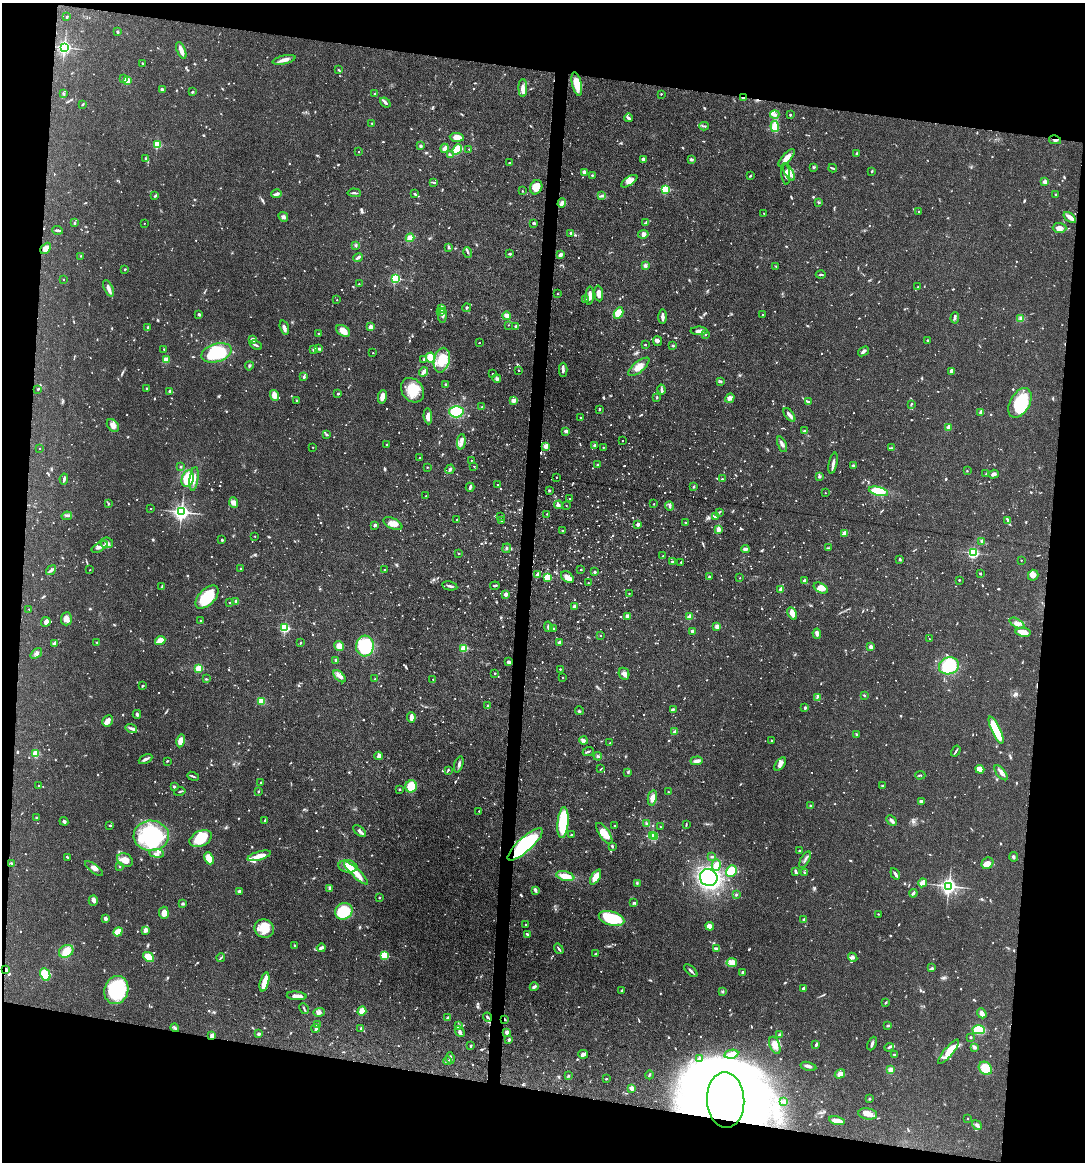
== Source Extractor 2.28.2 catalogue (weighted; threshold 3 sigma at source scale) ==
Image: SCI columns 222-4553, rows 1-4637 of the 4662 x 4637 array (HDU 1 of 3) = the unmasked area's bounding box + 8 px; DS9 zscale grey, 4 x 4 block average (1 PNG px = mean of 4 x 4 image px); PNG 1087 x 1164 px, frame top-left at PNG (2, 3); each listed source drawn as its Kron ellipse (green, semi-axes under 4 px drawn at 4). Shown black and unused: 19% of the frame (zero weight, under 3 of 6 exposures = <1% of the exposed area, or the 3 px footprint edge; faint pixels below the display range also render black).
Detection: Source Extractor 2.28.2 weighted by HDU 2 'WHT'. Background 0.0934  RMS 0.0049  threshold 0.0202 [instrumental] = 3 sigma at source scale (4.09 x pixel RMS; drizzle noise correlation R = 1.36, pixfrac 0.8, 0.05/0.05 arcsec/px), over >= 5 px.
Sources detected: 1659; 24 too faint to see at this stretch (4 x 4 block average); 28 inside a brighter object's white glare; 8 cosmic-ray / hot-pixel residue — neither listed nor drawn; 30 coinciding with a brighter row at this scale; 63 inside a brighter listed object's ellipse — not listed separately; of the other 1506, all 500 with FLUX_AUTO >= 2.38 (the completeness limit of this list) listed and drawn (1006 fainter detections not listed), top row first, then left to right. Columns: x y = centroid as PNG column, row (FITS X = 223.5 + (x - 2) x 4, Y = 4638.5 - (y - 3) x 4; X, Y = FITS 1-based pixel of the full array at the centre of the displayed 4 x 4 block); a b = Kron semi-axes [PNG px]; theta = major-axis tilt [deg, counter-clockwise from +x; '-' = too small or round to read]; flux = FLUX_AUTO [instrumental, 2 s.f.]
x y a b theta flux
67 17 3 2 - 3.4
117 32 2 2 - 5.1
64 47 2 2 - 750
181 50 9 2 -68 24
284 60 12 3 12 18
142 63 3 2 - 3.4
339 70 3 2 - 2.6
124 78 3 2 - 3.3
127 80 2 2 - 120
577 84 12 5 -77 46
523 88 9 3 -90 14
162 89 3 2 - 5
192 92 2 2 - 4.1
64 94 3 2 - 3.1
375 94 2 2 - 8.9
661 94 2 2 - 4.5
743 98 4 2 - 2.7
385 102 6 3 -39 6.6
83 104 3 2 - 2.6
775 115 4 3 - 7.4
790 115 2 2 - 4
628 118 4 2 - 6.1
372 123 2 2 - 4.8
704 126 5 2 - 3.6
775 126 5 3 - 63
457 137 7 4 -3 26
1055 140 6 3 -12 7.9
157 144 2 2 - 190
421 146 2 2 - 21
444 148 4 3 - 15
457 149 5 3 - 92
469 149 2 2 - 2.5
359 152 2 2 - 3
856 153 2 2 - 3.4
450 155 3 2 - 2.5
787 158 11 4 48 20
145 159 4 2 - 3.8
643 159 2 2 - 12
691 159 4 3 - 5.1
510 163 3 2 - 5.1
814 167 3 2 - 2.5
833 168 4 2 - 3.1
872 171 2 2 - 3.6
585 172 3 2 - 15
789 172 9 4 -61 18
786 174 11 4 -84 14
592 175 4 2 - 2.7
750 176 3 2 - 3.1
629 181 9 4 33 16
433 182 4 2 - 2.7
1045 182 2 2 - 50
536 187 7 5 65 32
665 189 2 2 - 260
522 191 2 2 - 2.4
354 193 7 2 -5 5.3
277 194 5 2 - 10
415 194 3 2 - 2.7
1055 194 2 2 - 4.6
155 196 3 2 - 4.4
602 196 2 2 - 3
562 203 5 3 - 9.2
819 203 3 2 - 2.7
919 212 2 2 - 5
764 213 2 2 - 3.7
283 217 5 4 - 7.1
1070 217 7 4 -37 14
74 223 2 2 - 13
144 223 2 2 - 2.5
534 223 2 2 - 5.8
646 223 4 3 - 4.3
1060 228 7 5 -1 13
57 230 5 2 - 6.3
570 233 3 2 - 4.1
643 234 5 4 - 8.1
410 238 4 4 - 22
356 245 3 2 - 2.8
449 247 3 2 - 3.9
46 248 6 4 49 25
468 252 5 2 - 3.7
510 254 3 2 - 4.2
560 255 3 3 - 11
81 256 2 2 - 3.9
358 257 5 2 - 7.5
645 265 3 3 - 5.6
776 266 3 2 - 2.4
125 269 2 2 - 6.9
821 274 5 2 - 3.2
63 279 2 2 - 3.4
395 279 2 2 - 340
359 284 2 2 - 2.5
918 287 2 2 - 5
108 288 9 3 -66 12
599 293 8 4 -85 17
557 294 2 2 - 3.1
590 296 9 3 85 20
337 300 2 2 - 3.3
586 300 3 2 - 3
442 308 4 2 - 4.7
467 308 4 2 - 2.7
441 311 3 2 - 3.6
619 313 6 4 60 64
199 314 3 2 - 3.9
762 315 2 2 - 3.9
442 316 7 3 83 8.3
506 316 4 3 - 12
662 317 7 2 -90 12
955 318 5 3 - 5.7
1021 318 3 3 - 5.7
508 325 2 2 - 2.6
515 326 2 2 - 3.5
148 327 2 2 - 4.2
370 327 2 2 - 47
284 328 7 2 -74 11
343 331 7 5 -32 28
699 331 8 3 -1 11
319 334 3 2 - 2.9
705 334 4 2 - 2.6
253 340 3 3 - 10
928 340 3 2 - 2.9
657 341 5 3 - 5.5
479 343 2 2 - 2.5
256 345 6 2 -26 5.5
645 345 2 2 - 5.2
673 346 2 2 - 14
319 348 3 2 - 3.6
164 349 2 2 - 2.4
314 349 3 3 - 11
863 351 6 2 39 10
216 353 15 9 17 180
373 353 2 2 - 2.5
430 358 5 4 - 47
423 359 3 2 - 3.9
166 360 3 3 - 28
442 360 12 8 76 56
249 366 4 2 - 4
639 367 13 5 39 27
519 370 2 2 - 5.6
563 370 7 3 89 6.4
951 371 4 3 - 9.8
424 372 5 2 - 11
492 374 2 2 - 3.7
304 376 3 2 - 3.5
497 378 4 3 - 5
720 381 4 2 - 3.5
446 384 2 2 - 14
38 389 2 2 - 3.6
147 389 3 2 - 3.6
661 389 5 2 - 4.2
412 390 13 10 -53 66
169 391 3 2 - 3.7
338 394 2 2 - 10
274 395 5 4 - 18
382 397 7 3 77 24
657 397 3 2 - 2.6
730 398 5 4 - 13
514 400 4 3 - 9
297 401 2 2 - 8.8
808 402 3 2 - 3.1
1020 403 16 10 61 150
911 404 3 2 - 2.7
482 407 3 2 - 2.5
599 409 3 2 - 2.5
456 412 7 5 -1 76
981 412 2 2 - 36
789 415 8 3 -53 12
428 416 8 3 -84 17
580 418 2 2 - 2.8
113 425 7 5 -48 13
948 427 4 2 - 14
566 431 2 2 - 31
804 431 3 2 - 3.6
326 435 3 2 - 3.7
623 441 2 2 - 2.8
461 442 8 3 85 11
387 444 2 2 - 2.4
782 444 8 3 -66 8.7
595 445 4 3 - 4.9
546 446 2 2 - 70
313 447 2 2 - 2.9
603 447 2 2 - 3.5
892 448 4 2 - 3.7
40 449 2 2 - 3.3
420 458 2 2 - 6.5
471 460 2 2 - 3.1
833 463 11 2 77 12
598 465 2 2 - 9.5
853 465 2 2 - 3.2
474 466 2 2 - 2.4
181 467 2 2 - 3.5
427 467 2 2 - 3.9
450 469 5 3 - 5.2
967 471 2 2 - 2.6
986 474 2 2 - 2.4
994 474 5 3 - 7.4
556 477 2 2 - 4.4
819 477 3 3 - 3.7
64 479 5 2 - 6.2
188 479 8 6 73 84
194 479 12 3 82 15
722 479 2 2 - 2.8
497 485 2 2 - 3.9
470 487 4 2 - 9.4
694 487 3 2 - 3.7
549 490 2 2 - 3
878 491 10 4 -14 93
825 493 2 2 - 2.4
426 496 2 2 - 3.4
569 498 2 2 - 4.5
234 503 5 4 - 13
108 504 3 2 - 2.4
654 504 2 2 - 4
558 505 4 4 - 7.1
566 505 2 2 - 2.5
669 506 4 2 - 4.8
150 508 2 2 - 2.8
181 512 3 3 - 1200
719 512 3 2 - 3.6
547 514 2 2 - 2.5
67 516 5 2 - 4.9
501 517 2 2 - 2.5
715 517 2 2 - 8.2
456 520 2 2 - 4.1
501 520 2 2 - 2.9
1008 520 4 2 - 9.1
685 523 2 2 - 7
393 524 10 5 -25 21
638 524 2 2 - 28
375 525 2 2 - 8.1
718 530 3 3 - 16
562 531 2 2 - 3.2
844 533 2 2 - 47
255 536 2 2 - 3.3
222 540 2 2 - 12
981 541 3 2 - 3.1
107 543 6 5 - 12
100 547 9 3 30 11
506 548 5 2 - 3.5
829 548 3 2 - 2.8
745 549 4 2 - 9.1
459 553 2 2 - 3.2
973 553 2 2 - 450
663 556 2 2 - 3.4
900 559 3 2 - 3.4
1021 560 2 2 - 3.2
672 562 2 2 - 7.2
681 562 2 2 - 5
240 568 2 2 - 4.2
581 569 2 2 - 4.3
51 570 5 2 - 8.1
90 570 2 2 - 3.1
384 570 2 2 - 3.8
595 572 2 2 - 13
980 573 2 2 - 4.7
537 575 2 2 - 45
1033 575 5 5 - 18
548 577 2 2 - 160
567 577 7 5 -39 17
709 577 2 2 - 16
740 578 2 2 - 2.4
959 580 2 2 - 6.6
804 581 4 3 - 5
588 583 2 2 - 2.7
162 586 4 2 - 3.7
450 586 8 2 -11 7.5
495 586 5 2 - 4.4
821 588 7 4 -29 15
781 589 3 2 - 10
629 593 2 2 - 3.7
505 594 2 2 - 42
207 597 14 8 44 120
236 601 2 2 - 14
230 603 2 2 - 2.5
574 607 2 2 - 27
29 609 2 2 - 4.3
792 613 6 3 -62 19
627 616 2 2 - 37
690 617 2 2 - 62
66 619 6 5 - 16
201 621 2 2 - 2.8
46 622 5 4 - 9.9
1017 623 8 4 -29 15
548 627 5 2 - 4.1
717 627 2 2 - 66
285 628 2 2 - 320
553 628 2 2 - 4
692 631 2 2 - 24
1023 632 8 3 -7 34
817 634 5 3 - 9.9
600 636 2 2 - 2.7
929 639 2 2 - 2.4
160 641 5 3 - 59
97 642 2 2 - 2.4
559 642 2 2 - 30
300 643 2 2 - 5.7
55 644 2 2 - 38
339 646 5 4 - 19
365 646 10 8 86 170
871 647 2 2 - 43
464 648 2 2 - 180
36 653 6 3 39 7.8
336 660 2 2 - 31
509 662 4 2 - 6.6
949 666 10 8 19 150
199 668 2 2 - 190
560 669 2 2 - 5.1
495 673 2 2 - 4.8
624 674 6 5 - 11
339 676 7 3 -43 10
563 678 2 2 - 3.4
206 679 3 2 - 2.7
375 679 2 2 - 2.7
433 679 2 2 - 3
142 686 3 2 - 3
864 695 2 2 - 2.5
817 697 4 2 - 3.1
261 701 4 4 - 26
487 705 2 2 - 3.4
805 708 3 2 - 4.1
673 709 3 2 - 2.6
579 711 4 2 - 2.8
137 714 4 2 - 5.7
411 717 5 3 - 18
107 721 6 5 - 13
131 728 6 3 -17 6.8
996 730 15 4 -64 120
675 732 2 2 - 42
857 735 3 2 - 5.9
584 740 4 3 - 5.7
181 741 6 4 77 31
772 741 3 2 - 3
610 743 2 2 - 2.7
956 751 6 2 58 3.9
588 752 6 2 24 4.1
36 754 2 2 - 140
379 756 4 2 - 14
598 756 4 2 - 4.2
145 759 7 2 26 8
167 761 2 2 - 2.5
697 761 6 3 5 12
459 764 8 2 72 7.4
780 764 7 4 54 13
601 769 4 2 - 2.4
980 769 4 4 - 36
448 770 3 2 - 3.5
628 772 3 2 - 2.6
1001 773 9 4 -51 12
920 775 5 2 - 3.3
193 776 6 2 -21 4.4
261 783 2 2 - 8.8
38 786 2 2 - 3.7
411 786 6 5 - 67
882 786 3 2 - 3.5
174 787 3 2 - 4
400 789 2 2 - 3.2
180 792 6 2 13 2.6
258 792 3 2 - 3.1
668 792 2 2 - 3.7
652 798 7 4 79 23
921 801 3 2 - 7.2
810 806 2 2 - 2.5
479 811 2 2 - 2.7
36 817 2 2 - 4.2
64 821 4 3 - 5.5
265 821 3 2 - 3.4
892 821 6 2 -44 9.3
563 823 15 5 85 140
647 823 4 2 - 3.2
686 824 4 2 - 2.9
110 826 3 2 - 3.1
614 826 2 2 - 2.4
660 827 2 2 - 4.1
360 831 8 2 -44 12
604 833 12 5 -56 29
571 834 2 2 - 2.5
151 836 18 15 -1 280
652 836 2 2 - 150
655 837 2 2 - 57
201 839 12 7 25 86
525 844 22 7 42 240
612 846 3 2 - 3.9
799 851 2 2 - 8.4
157 853 7 3 -7 10
259 856 12 3 16 39
67 857 3 2 - 3.8
712 857 3 2 - 3.2
1014 857 5 3 - 4.9
209 858 6 4 -65 32
125 860 8 6 -29 28
805 860 9 2 62 5.7
11 863 2 2 - 3.7
987 863 6 5 - 21
716 865 6 4 74 18
119 866 3 2 - 2.4
348 866 9 6 -9 33
94 868 10 3 -38 11
731 871 6 5 - 59
795 871 4 2 - 5.8
804 872 2 2 - 2.4
356 873 16 4 -44 31
895 874 6 3 -57 6.9
565 876 9 4 -13 37
595 877 8 3 58 55
709 878 9 8 - 330
637 883 3 2 - 2.8
922 883 4 3 - 23
949 886 3 3 - 1200
330 888 3 3 - 4.6
535 890 4 2 - 8.6
239 891 2 2 - 22
913 893 4 3 - 4.9
736 895 2 2 - 3.5
379 898 2 2 - 8.6
93 900 5 4 - 9.1
634 903 3 3 - 4.5
183 904 3 3 - 4.5
344 911 9 8 - 140
164 913 6 4 -85 19
878 914 2 2 - 2.7
105 918 3 2 - 9.4
612 918 13 7 -16 150
803 919 3 2 - 3.7
525 924 2 2 - 2.4
710 926 4 4 - 18
264 929 10 9 - 49
145 930 3 3 - 12
118 932 5 3 - 42
528 934 4 2 - 5.4
294 945 2 2 - 2.5
321 948 4 2 - 11
559 949 6 2 -55 5.2
717 949 4 2 - 10
66 951 7 6 - 39
596 954 3 2 - 2.6
384 955 2 2 - 210
149 957 6 4 -37 39
221 957 4 2 - 2.7
853 957 5 4 - 8.7
732 963 5 4 - 11
932 968 3 3 - 4.2
6 970 3 3 - 8.5
691 971 8 2 -42 6.1
743 972 3 2 - 7.8
45 974 6 4 -63 110
264 982 10 2 74 65
534 987 4 2 - 8.7
803 989 4 3 - 5.1
116 990 14 12 70 200
622 991 3 2 - 2.9
722 992 3 2 - 3.3
297 996 10 3 -4 21
885 1003 3 2 - 2.6
304 1009 6 2 -61 4
362 1011 5 4 - 31
319 1012 6 3 3 7.7
982 1013 5 4 - 13
487 1017 5 2 - 5.2
448 1018 4 3 - 4.7
504 1019 3 2 - 3.7
317 1025 3 2 - 3
888 1025 4 2 - 4.3
458 1026 3 3 - 5.2
175 1028 4 3 - 4.6
316 1028 4 3 - 5.5
361 1028 3 2 - 4
979 1030 6 4 -1 86
460 1031 6 4 -47 7.1
507 1032 3 2 - 13
258 1034 3 2 - 5.6
212 1035 2 2 - 12
780 1035 3 2 - 3.1
970 1037 2 2 - 11
509 1040 2 2 - 17
872 1044 7 2 67 8
471 1045 3 2 - 3.6
775 1045 9 5 -68 22
816 1045 3 2 - 6.4
889 1047 5 2 - 5.1
974 1047 4 2 - 8.2
949 1052 15 4 50 67
583 1054 5 3 - 8.6
731 1054 7 3 12 23
894 1054 2 2 - 2.5
450 1058 6 2 -81 7.2
700 1058 2 2 - 3.7
447 1061 4 2 - 3.3
808 1066 8 3 -14 8.6
985 1068 7 6 - 71
891 1070 4 3 - 13
840 1074 5 4 - 18
649 1075 4 2 - 3
568 1076 3 2 - 2.6
606 1079 2 2 - 3.9
632 1088 2 2 - 51
869 1099 3 2 - 2.9
726 1100 28 18 -87 1400
784 1102 4 2 - 3.4
868 1114 9 5 -8 18
967 1118 2 2 - 2.4
837 1121 8 3 -12 27
977 1125 5 3 - 7
Overlapping masked pixels (flux is a lower limit): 7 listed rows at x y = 743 98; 1055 140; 525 844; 6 970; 504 1019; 212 1035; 726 1100
Diffuse or blended objects may show on this block-average render without a row.